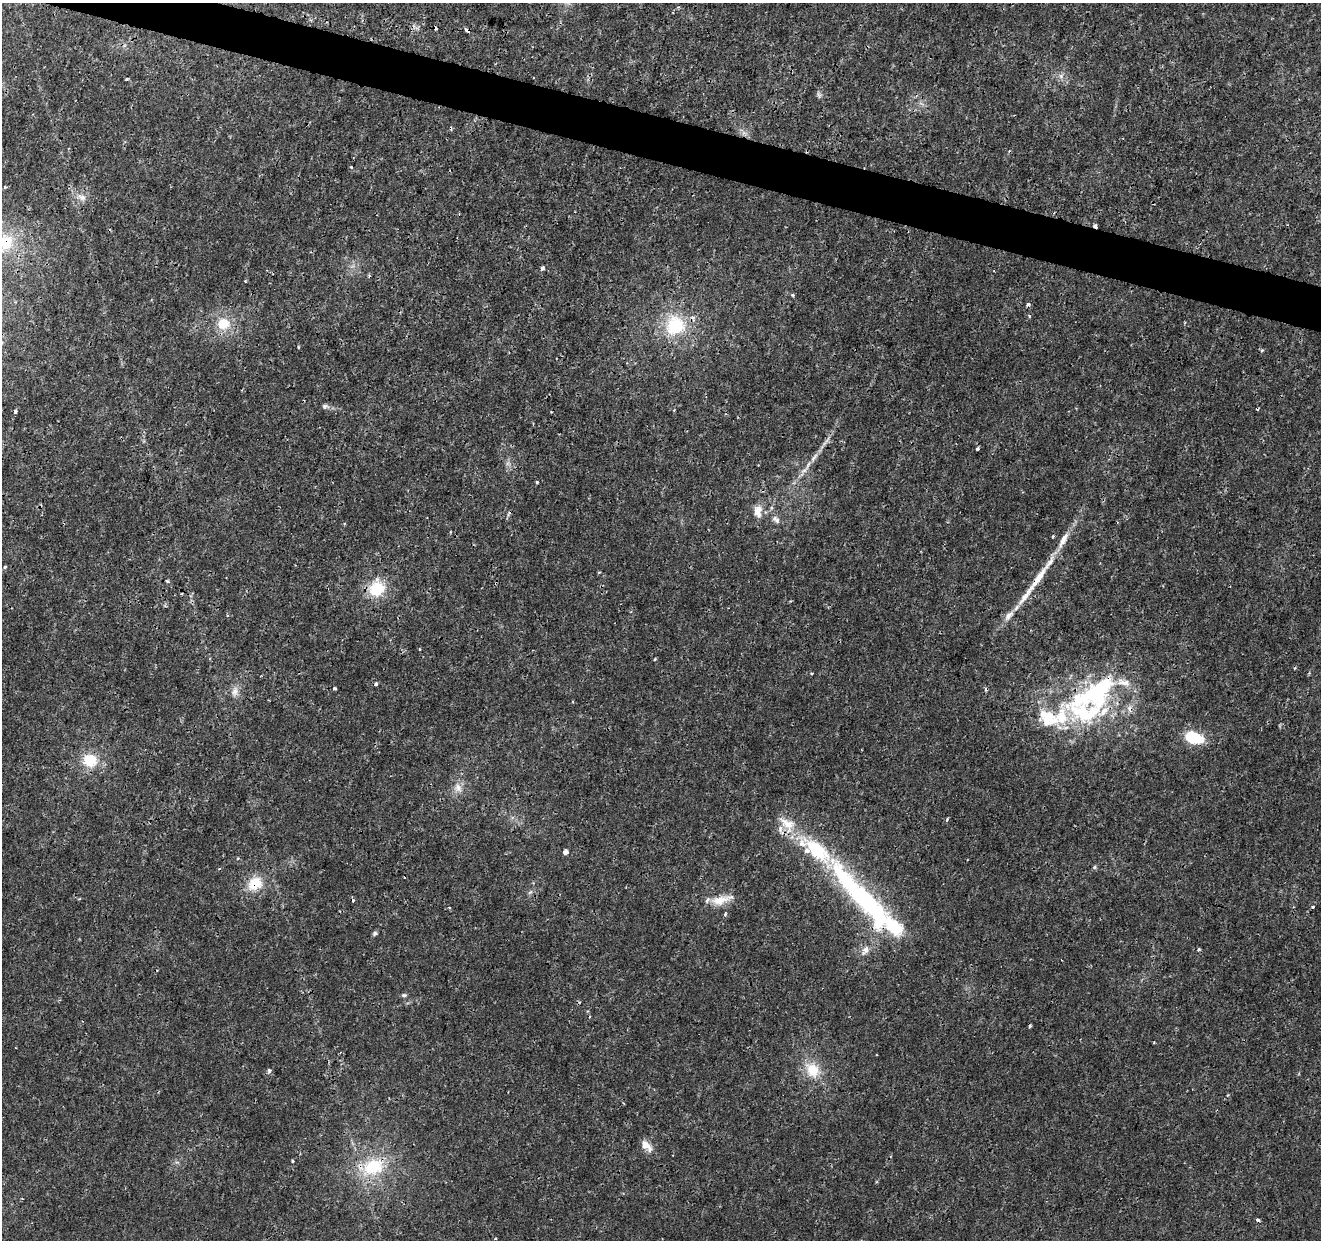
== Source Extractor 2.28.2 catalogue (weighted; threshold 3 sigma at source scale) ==
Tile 11 of 4 x 4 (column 3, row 3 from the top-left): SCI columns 2639-3957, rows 1457-2694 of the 5285 x 5452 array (HDU 1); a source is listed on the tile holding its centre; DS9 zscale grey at full resolution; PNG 1323 x 1242 px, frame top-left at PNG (2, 3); no overlay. Shown black and unused: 4% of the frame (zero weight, under 3 of 4 exposures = <1% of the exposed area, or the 3 px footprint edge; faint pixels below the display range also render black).
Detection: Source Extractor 2.28.2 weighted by HDU 2 'WHT'; one run over the whole footprint, this tile lists its part. Background 0.00236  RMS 7.8e-04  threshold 0.00352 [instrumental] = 3 sigma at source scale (4.5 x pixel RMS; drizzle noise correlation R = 1.50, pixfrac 1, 0.0396/0.0396 arcsec/px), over >= 5 px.
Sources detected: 77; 1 inside a brighter object's white glare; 11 cosmic-ray / hot-pixel residue — not listed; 14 inside a brighter listed object's ellipse — not listed separately; the other 51 listed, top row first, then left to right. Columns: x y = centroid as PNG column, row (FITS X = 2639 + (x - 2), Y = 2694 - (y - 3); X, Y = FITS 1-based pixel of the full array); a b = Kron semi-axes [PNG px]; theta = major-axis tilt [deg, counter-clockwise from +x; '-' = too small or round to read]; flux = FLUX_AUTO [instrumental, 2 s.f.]
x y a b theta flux
1061 76 5 5 - 0.21
126 80 5 3 - 0.082
819 95 8 5 -59 0.18
351 167 4 3 - 0.09
82 197 12 8 -21 0.52
1095 226 4 3 - 0.58
5 243 25 21 66 3.2
542 268 5 5 - 0.15
245 281 3 3 - 0.084
792 295 4 3 - 0.16
223 324 11 10 - 1.8
675 325 27 25 62 4.3
325 406 11 6 -7 0.25
551 412 3 2 - 0.066
977 449 4 3 - 0.16
814 457 16 6 52 0.48
537 482 3 3 - 0.099
758 511 16 10 89 0.86
776 519 12 7 -49 0.39
1053 536 3 3 - 0.12
1063 540 26 8 60 1
5 567 3 3 - 0.15
167 581 4 4 - 0.11
377 589 19 16 32 2.7
1025 596 51 7 54 1.8
419 649 3 2 - 0.11
655 659 4 4 - 0.075
335 688 3 3 - 0.15
235 691 11 9 71 0.52
1097 691 69 27 32 12
1194 738 22 13 -16 2.5
90 760 18 16 -22 2.2
458 787 12 10 -66 0.65
787 824 24 15 -40 1.8
807 850 7 7 - 0.37
566 852 4 4 - 0.5
1094 867 6 5 - 0.11
255 883 19 15 33 1.9
720 900 28 11 14 1.3
865 900 76 23 -53 11
1312 907 4 3 - 0.11
725 914 6 4 81 0.14
375 933 6 5 - 0.17
866 950 10 8 88 0.4
404 995 7 5 8 0.15
876 1055 2 2 - 0.069
269 1070 5 5 - 0.19
813 1070 19 16 -61 1.9
646 1146 17 9 -46 0.72
292 1161 3 3 - 0.099
373 1167 28 20 20 3.9
Overlapping masked pixels (flux is a lower limit): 7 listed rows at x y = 1095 226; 5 243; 675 325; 1025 596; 1097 691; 255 883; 373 1167
Isophote crosses this tile's border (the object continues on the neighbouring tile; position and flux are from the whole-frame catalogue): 1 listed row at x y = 5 243
Unlisted compact peaks at least as high as the median listed source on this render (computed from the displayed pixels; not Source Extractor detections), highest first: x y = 1029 316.